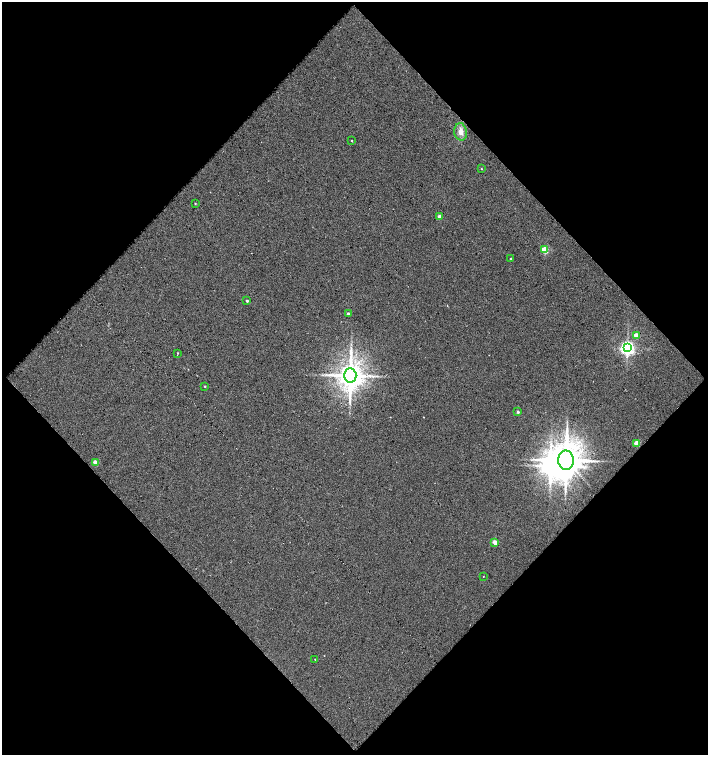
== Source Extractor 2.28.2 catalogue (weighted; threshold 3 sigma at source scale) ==
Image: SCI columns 48-1459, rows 1-1505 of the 1503 x 1505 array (HDU 1 of 3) = the unmasked area's bounding box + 8 px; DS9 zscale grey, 2 x 2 block average (1 PNG px = mean of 2 x 2 image px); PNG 710 x 757 px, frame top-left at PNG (2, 2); each listed source drawn as its Kron ellipse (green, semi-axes under 4 px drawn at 4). Shown black and unused: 51% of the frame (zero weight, under 3 of 5 exposures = <1% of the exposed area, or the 3 px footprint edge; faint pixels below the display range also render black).
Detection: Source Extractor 2.28.2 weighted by HDU 2 'WHT'. Background 0.0165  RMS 0.028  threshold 0.124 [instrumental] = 3 sigma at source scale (4.5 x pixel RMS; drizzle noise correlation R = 1.50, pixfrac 1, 0.0396/0.0396 arcsec/px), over >= 5 px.
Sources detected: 22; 1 inside a brighter object's white glare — neither listed nor drawn; the other 21 listed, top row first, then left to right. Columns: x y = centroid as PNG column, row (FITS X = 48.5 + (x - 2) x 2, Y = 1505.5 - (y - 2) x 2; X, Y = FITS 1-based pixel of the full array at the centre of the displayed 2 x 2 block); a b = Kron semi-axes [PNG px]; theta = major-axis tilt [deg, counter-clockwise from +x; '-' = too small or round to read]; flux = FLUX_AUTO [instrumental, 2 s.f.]
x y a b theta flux
461 132 9 6 -81 40
352 141 2 2 - 3.8
481 169 2 2 - 3.4
195 203 3 2 - 2.9
440 216 2 2 - 42
545 250 3 3 - 210
511 258 2 2 - 4.5
247 301 2 2 - 9.9
348 314 2 2 - 24
636 336 3 3 - 120
627 348 4 4 - 2000
178 353 2 2 - 4.7
350 375 7 6 - 9300
205 386 2 2 - 4.5
518 412 2 2 - 12
637 443 3 2 - 120
566 460 9 7 -89 13000
96 462 3 2 - 89
495 542 3 2 - 85
483 576 2 2 - 2.2
315 659 2 2 - 3.3